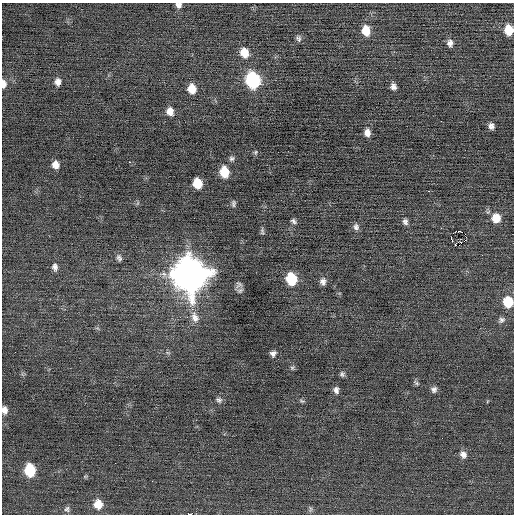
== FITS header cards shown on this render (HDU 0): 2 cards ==
NAXIS1  =                  512 / Axis length
NAXIS2  =                  512 / Axis length

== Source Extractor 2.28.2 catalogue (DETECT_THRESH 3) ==
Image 512 x 512 px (HDU 0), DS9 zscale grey, 1 PNG px = 1 image px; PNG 516 x 516 px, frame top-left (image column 1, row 512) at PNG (2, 3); no overlay
Background -0.0221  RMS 0.66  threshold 1.97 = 3 sigma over >= 5 px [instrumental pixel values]
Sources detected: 61; all 61 listed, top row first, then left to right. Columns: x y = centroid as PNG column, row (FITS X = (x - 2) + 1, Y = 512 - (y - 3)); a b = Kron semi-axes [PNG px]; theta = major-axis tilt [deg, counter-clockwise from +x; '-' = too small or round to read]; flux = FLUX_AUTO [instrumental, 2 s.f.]
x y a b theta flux
179 5 6 6 - 160
509 30 9 8 - 820
366 31 10 8 -78 700
298 38 8 6 -68 120
450 43 8 7 - 200
244 53 11 9 -70 600
253 80 10 9 - 5800
58 82 9 7 -90 230
4 84 9 5 -89 230
393 86 7 6 - 190
192 89 9 7 -79 600
170 111 9 7 -78 340
441 121 2 2 - 170
491 126 6 5 - 170
367 133 8 6 -87 280
255 152 6 5 - 68
232 158 7 6 - 100
129 162 3 2 - 150
55 165 7 6 - 310
224 172 10 7 -81 1000
197 183 8 7 - 970
428 191 3 2 - 100
233 203 9 5 84 110
496 218 10 9 - 620
293 221 7 5 -40 110
405 222 8 6 -74 140
356 227 8 7 - 150
441 228 3 3 - 47
262 231 10 5 -87 89
460 231 3 2 - 14000
451 238 4 3 - 2700
465 240 5 2 - 110
455 245 3 2 - 57
119 258 8 6 -72 130
55 267 10 7 -83 180
190 274 14 13 - 88000
291 279 10 8 -77 1900
323 281 8 7 - 190
239 284 10 10 - 180
508 302 9 8 - 1200
195 317 16 11 -72 440
502 320 9 7 39 140
168 353 6 4 -18 70
273 353 6 5 - 150
292 368 6 5 - 75
342 374 6 6 - 100
416 383 9 5 -39 85
434 389 5 5 - 130
336 390 7 6 - 160
219 400 8 6 -28 110
302 401 8 4 -24 70
4 410 8 6 -84 230
463 454 10 8 -55 240
115 463 2 2 - 55
30 470 10 8 -84 2000
85 476 6 4 -18 49
152 481 2 2 - 140
98 504 9 9 - 600
67 509 8 7 - 120
310 509 9 4 90 77
190 514 4 2 - 1500
At the frame edge (FLAGS 8, measured only in part): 6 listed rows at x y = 179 5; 509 30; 4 84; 508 302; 4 410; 190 514